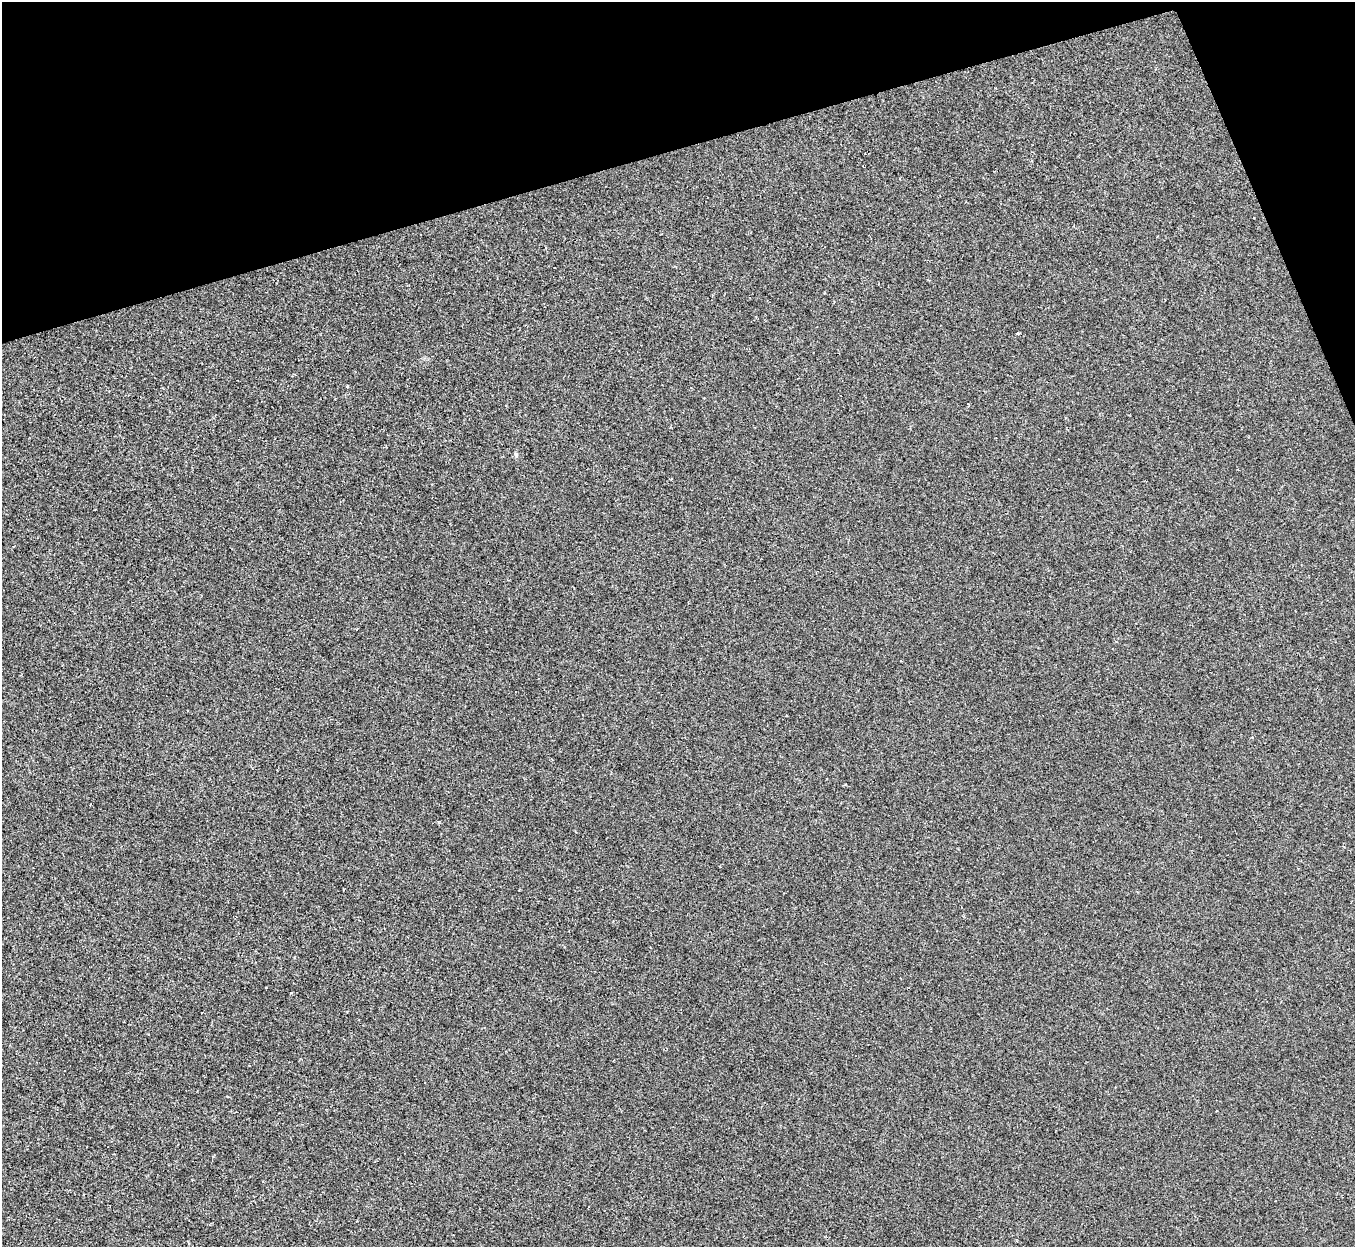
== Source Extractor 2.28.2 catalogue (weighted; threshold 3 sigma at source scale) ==
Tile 3 of 4 x 4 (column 3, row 1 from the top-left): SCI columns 2708-4060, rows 3881-5125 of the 5414 x 5400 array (HDU 1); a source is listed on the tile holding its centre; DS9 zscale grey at full resolution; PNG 1357 x 1249 px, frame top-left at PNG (2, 2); no overlay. Shown black and unused: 14% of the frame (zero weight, under 2 of 3 exposures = <1% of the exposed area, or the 3 px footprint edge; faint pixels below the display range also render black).
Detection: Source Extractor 2.28.2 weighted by HDU 2 'WHT'; one run over the whole footprint, this tile lists its part. Background 6.58e-04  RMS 0.0034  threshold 0.0152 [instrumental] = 3 sigma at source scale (4.5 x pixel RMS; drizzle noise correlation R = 1.50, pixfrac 1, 0.05/0.05 arcsec/px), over >= 5 px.
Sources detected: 3; all 3 listed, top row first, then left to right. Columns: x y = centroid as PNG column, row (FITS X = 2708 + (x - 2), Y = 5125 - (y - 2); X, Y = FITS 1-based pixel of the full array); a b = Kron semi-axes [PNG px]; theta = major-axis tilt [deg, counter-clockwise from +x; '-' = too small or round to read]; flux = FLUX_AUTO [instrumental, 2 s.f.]
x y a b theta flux
1018 333 4 3 - 0.3
347 387 3 3 - 0.51
516 454 7 4 -44 0.49